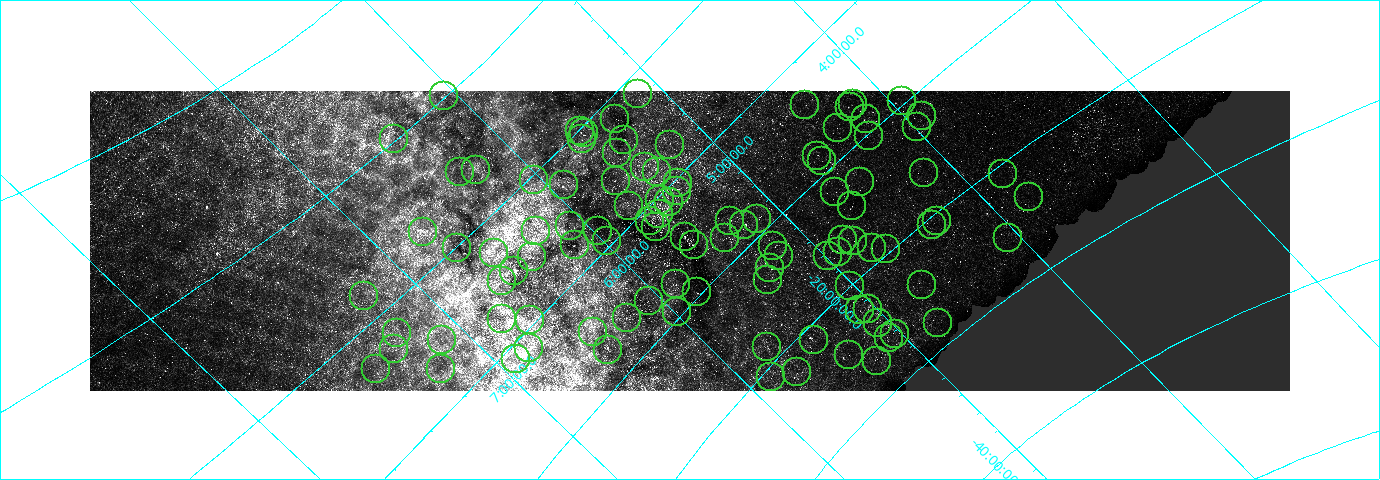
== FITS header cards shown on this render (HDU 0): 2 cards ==
NAXIS1  =                 1200
NAXIS2  =                  300

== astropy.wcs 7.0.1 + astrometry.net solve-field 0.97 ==
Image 1200 x 300 px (HDU 0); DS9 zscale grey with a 90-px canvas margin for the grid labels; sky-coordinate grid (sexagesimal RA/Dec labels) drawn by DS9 from the SOLVED WCS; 103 Tycho-2 reference stars matched to detected sources circled (green)
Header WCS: RA---CAR/DEC--CAR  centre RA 05:35:00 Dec -05:23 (83.75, -5.39 deg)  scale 360 arcsec/px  FOV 7200.0' x 1800.0'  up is -45 deg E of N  parity normal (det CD < 0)
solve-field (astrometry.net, Tycho-2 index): SOLVED blind (the header's WCS was not the basis of the solution)
Solved WCS: RA---TAN-SIP/DEC--TAN-SIP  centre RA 05:35:03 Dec -05:22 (83.76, -5.37 deg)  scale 369 arcsec/px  FOV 7383.9' x 1833.0'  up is -45 deg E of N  parity normal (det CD < 0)
** header WCS and blind solve DISAGREE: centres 1.19' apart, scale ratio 1.03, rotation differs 0 deg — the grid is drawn from the SOLVED WCS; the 'Header WCS' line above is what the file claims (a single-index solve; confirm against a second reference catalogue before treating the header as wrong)
Tycho-2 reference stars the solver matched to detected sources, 103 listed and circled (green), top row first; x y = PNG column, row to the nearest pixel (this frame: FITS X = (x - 90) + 1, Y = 300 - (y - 91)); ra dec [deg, ICRS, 3 dp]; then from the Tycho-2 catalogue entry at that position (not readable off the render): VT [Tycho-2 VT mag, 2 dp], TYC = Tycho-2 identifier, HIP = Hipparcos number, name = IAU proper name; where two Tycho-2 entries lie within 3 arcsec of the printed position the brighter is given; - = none
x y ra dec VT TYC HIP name
638 94 76.970 +8.498 5.47 698-2328-1 23879 -
444 96 90.980 +20.138 4.66 1321-1515-1 28716 -
902 101 59.158 -9.751 6.21 5305-1397-1 18455 -
853 104 62.594 -6.924 5.55 4732-1971-1 19483 -
805 105 65.920 -3.745 5.18 4730-1947-1 20507 -
850 107 62.966 -6.838 4.07 4732-1970-1 19587 Beid
922 116 58.817 -12.099 6.03 5308-1437-1 18339 -
615 119 80.432 +8.429 5.76 700-1015-1 25041 -
866 119 62.699 -8.820 5.81 5312-2321-1 19511 -
917 127 59.876 -12.574 5.76 5311-262-1 18647 -
838 128 65.178 -7.592 5.82 5313-2753-1 20271 -
580 131 83.784 +9.934 3.51 705-2400-1 26207 Meissa
584 133 83.705 +9.490 4.37 705-2401-1 26176 -
869 136 63.599 -10.256 5.03 5315-2290-1 19777 -
394 139 97.241 +20.212 4.10 1336-1812-1 30883 -
582 139 84.227 +9.291 4.19 701-2047-1 26366 -
624 140 81.283 +6.350 1.63 113-1856-1 25336 Bellatrix
670 145 78.323 +2.861 4.62 103-2863-1 24331 -
617 153 82.696 +5.948 4.44 126-1899-1 25813 -
817 156 68.548 -8.231 5.39 5314-3037-1 21296 -
822 161 68.549 -8.970 5.40 5314-3039-1 21297 -
645 167 81.709 +3.096 4.57 105-2801-1 25473 -
476 170 93.785 +13.851 5.86 742-2475-1 29678 -
460 172 95.018 +14.651 5.85 743-2546-1 30099 -
657 172 81.187 +1.846 4.84 101-2568-1 25302 -
924 173 62.324 -16.386 5.41 5883-1617-1 19398 -
1003 174 57.149 -20.903 6.00 5887-372-1 17798 -
534 180 90.596 +9.647 4.15 721-2468-1 28614 -
616 181 84.796 +4.121 4.50 123-2200-1 26594 -
860 182 67.279 -13.048 5.55 5320-1896-1 20922 -
678 183 80.441 -0.382 4.68 4752-1608-1 25044 -
564 185 88.793 +7.407 0.77 129-1873-1 27989 Betelgeuse
677 191 81.120 -0.891 5.18 4753-1893-1 25282 -
835 192 69.723 -12.123 5.01 5324-1900-1 21644 -
1029 197 56.915 -23.875 5.24 6448-1371-1 17717 -
660 200 83.002 -0.299 2.41 4766-2445-1 25930 Mintaka
669 202 82.433 -1.092 4.88 4753-1894-1 25737 -
629 206 85.619 +1.475 5.03 115-2299-1 26885 -
852 206 69.545 -14.304 4.02 5327-1434-1 21594 Sceptrum
659 214 84.053 -1.202 1.69 4766-2450-1 26311 Alnilam
757 219 77.287 -8.754 4.21 5330-1723-1 23972 -
650 221 85.211 -1.129 4.90 4767-1404-1 26736 -
730 221 79.402 -6.844 3.56 4764-1639-1 24674 -
937 221 64.567 -20.715 6.24 5896-1378-1 20075 -
744 225 78.634 -8.202 0.28 5331-1752-1 24436 Rigel
932 225 65.163 -20.640 5.36 5896-1722-1 20264 -
570 226 91.243 +4.159 5.74 138-963-1 28814 -
656 227 85.190 -1.943 1.88 4771-1188-1 26727 Alnitak
536 231 93.917 +6.066 6.03 144-3220-1 29728 -
598 231 89.602 +1.837 5.91 117-1338-1 28271 -
423 232 101.322 +12.896 3.38 754-2356-1 32362 Alzirr
685 237 83.846 -4.838 4.61 4774-928-1 26237 -
725 238 80.987 -7.808 4.24 5332-1832-1 25247 -
1008 238 60.891 -25.848 6.77 6458-940-1 18939 -
843 240 72.548 -16.217 5.14 5899-1192-1 22479 -
607 241 89.707 +0.553 5.20 117-1471-1 28296 -
853 241 71.901 -16.934 5.56 5892-1953-1 22263 -
575 245 92.241 +2.500 5.68 135-1616-1 29151 -
694 245 83.761 -6.002 4.70 4778-1403-1 26199 -
773 246 78.075 -11.869 4.44 5338-1445-1 24244 -
457 248 100.244 +9.896 4.64 750-1880-1 31978 -
872 248 71.033 -18.667 5.53 5895-1947-1 22028 -
886 249 70.110 -19.671 4.53 5895-1948-1 21763 -
838 252 73.778 -16.741 5.79 5899-745-1 22860 -
494 253 98.226 +7.333 4.49 158-3394-1 31216 -
779 256 78.308 -12.941 4.43 5338-1447-1 24327 -
828 256 74.756 -16.376 5.75 5900-1176-1 23166 -
532 257 95.942 +4.593 4.42 141-2452-1 30419 -
770 268 79.894 -13.177 4.24 5343-1529-1 24845 -
514 271 98.080 +4.856 5.95 154-2464-1 31159 -
768 280 80.876 -13.927 5.19 5344-1536-1 25202 -
502 281 99.470 +4.957 6.19 155-2821-1 31697 -
676 284 87.842 -7.518 5.31 5347-905-1 27658 -
922 285 70.028 -24.482 5.67 6465-1957-1 21743 -
850 286 75.357 -20.052 4.88 5908-1410-1 23362 -
697 292 86.939 -9.670 2.04 5351-760-1 27366 Saiph
364 296 108.636 +12.116 5.81 770-2270-1 35005 -
649 301 91.056 -6.709 5.22 4794-1530-1 28744 -
868 309 75.687 -22.795 5.87 6473-1533-1 23474 -
860 310 76.365 -22.371 3.33 5913-1374-1 23685 -
677 312 89.768 -9.558 5.05 5352-933-1 28325 -
627 318 93.714 -6.275 4.12 4795-1769-1 29651 -
502 319 101.965 +2.412 4.59 152-2580-1 32578 -
530 320 100.273 +0.495 5.75 147-2019-1 31992 -
878 323 75.972 -24.388 5.60 6477-1294-1 23554 -
938 323 71.607 -28.087 6.20 6471-474-1 22192 -
593 332 96.990 -4.762 5.01 4793-2716-1 30772 -
397 333 108.914 +7.978 5.99 762-3899-1 35120 -
895 334 75.541 -26.275 5.12 6481-1318-1 23430 -
889 338 76.317 -26.152 5.83 6477-1295-1 23668 -
442 340 106.777 +4.911 6.07 170-3040-1 34338 -
814 340 81.902 -21.376 6.18 5927-511-1 25532 -
767 347 85.840 -18.557 5.72 5921-1653-1 26966 -
529 348 102.079 -1.319 5.77 4800-2674-1 32617 -
394 349 109.949 +7.143 5.97 176-3592-1 35509 -
608 350 97.204 -7.033 4.62 4797-1880-1 30867 -
849 355 80.443 -24.773 5.44 6479-1781-1 25045 -
516 359 103.603 -1.127 5.46 4801-4454-1 33184 -
877 361 78.852 -26.944 5.04 6482-1406-1 24505 -
376 369 112.009 +6.942 5.26 177-2986-1 36265 -
441 369 108.584 +3.111 5.48 167-4147-1 34987 -
797 372 85.558 -22.374 5.88 5929-1596-1 26865 -
771 377 87.830 -20.879 3.88 5930-2195-1 27654 -